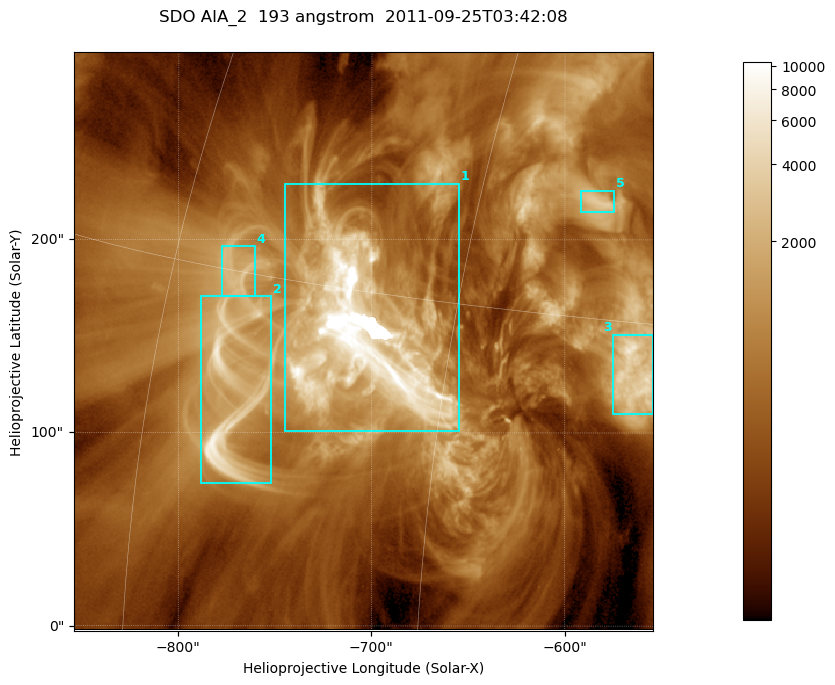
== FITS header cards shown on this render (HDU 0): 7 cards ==
TELESCOP= 'SDO     '           /
INSTRUME= 'AIA_2   '           /
WAVELNTH=                  193 /
WAVEUNIT= 'angstrom'           /
DATE-OBS= '2011-09-25T03:42:08.54' /
CTYPE1  = 'HPLN-TAN'           /
CTYPE2  = 'HPLT-TAN'           /

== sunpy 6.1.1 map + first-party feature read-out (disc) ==
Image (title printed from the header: SDO AIA_2  193 angstrom  2011-09-25T03:42:08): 499 x 499 px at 0.601 arcsec/px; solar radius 957 arcsec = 1592 px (partial field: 3.1% of the solar disc is inside the frame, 100% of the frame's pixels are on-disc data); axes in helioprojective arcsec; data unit not stated in the header (colour bar unlabelled)
Orientation: roll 0.0577 deg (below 1 deg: not rotated)
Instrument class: DISC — disc imager (sunpy class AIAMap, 193 A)
Bright regions (active regions / flare kernels): reference = the on-disc median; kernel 5 px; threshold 5 sigma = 1675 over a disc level ~497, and >= 1.15x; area >= 249 px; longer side >= 6 px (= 3.6 arcsec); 5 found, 5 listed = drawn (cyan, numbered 1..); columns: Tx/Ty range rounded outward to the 2 arcsec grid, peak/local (2 s.f.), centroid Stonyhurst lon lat
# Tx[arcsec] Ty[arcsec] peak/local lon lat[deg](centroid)
1 -746..-654 100..230 33 -49 +14
2 -788..-752 74..172 15 -55 +11
3 -576..-554 110..152 11 -37 +13
4 -778..-760 170..198 5.6 -56 +15
5 -592..-574 214..226 6.4 -40 +19